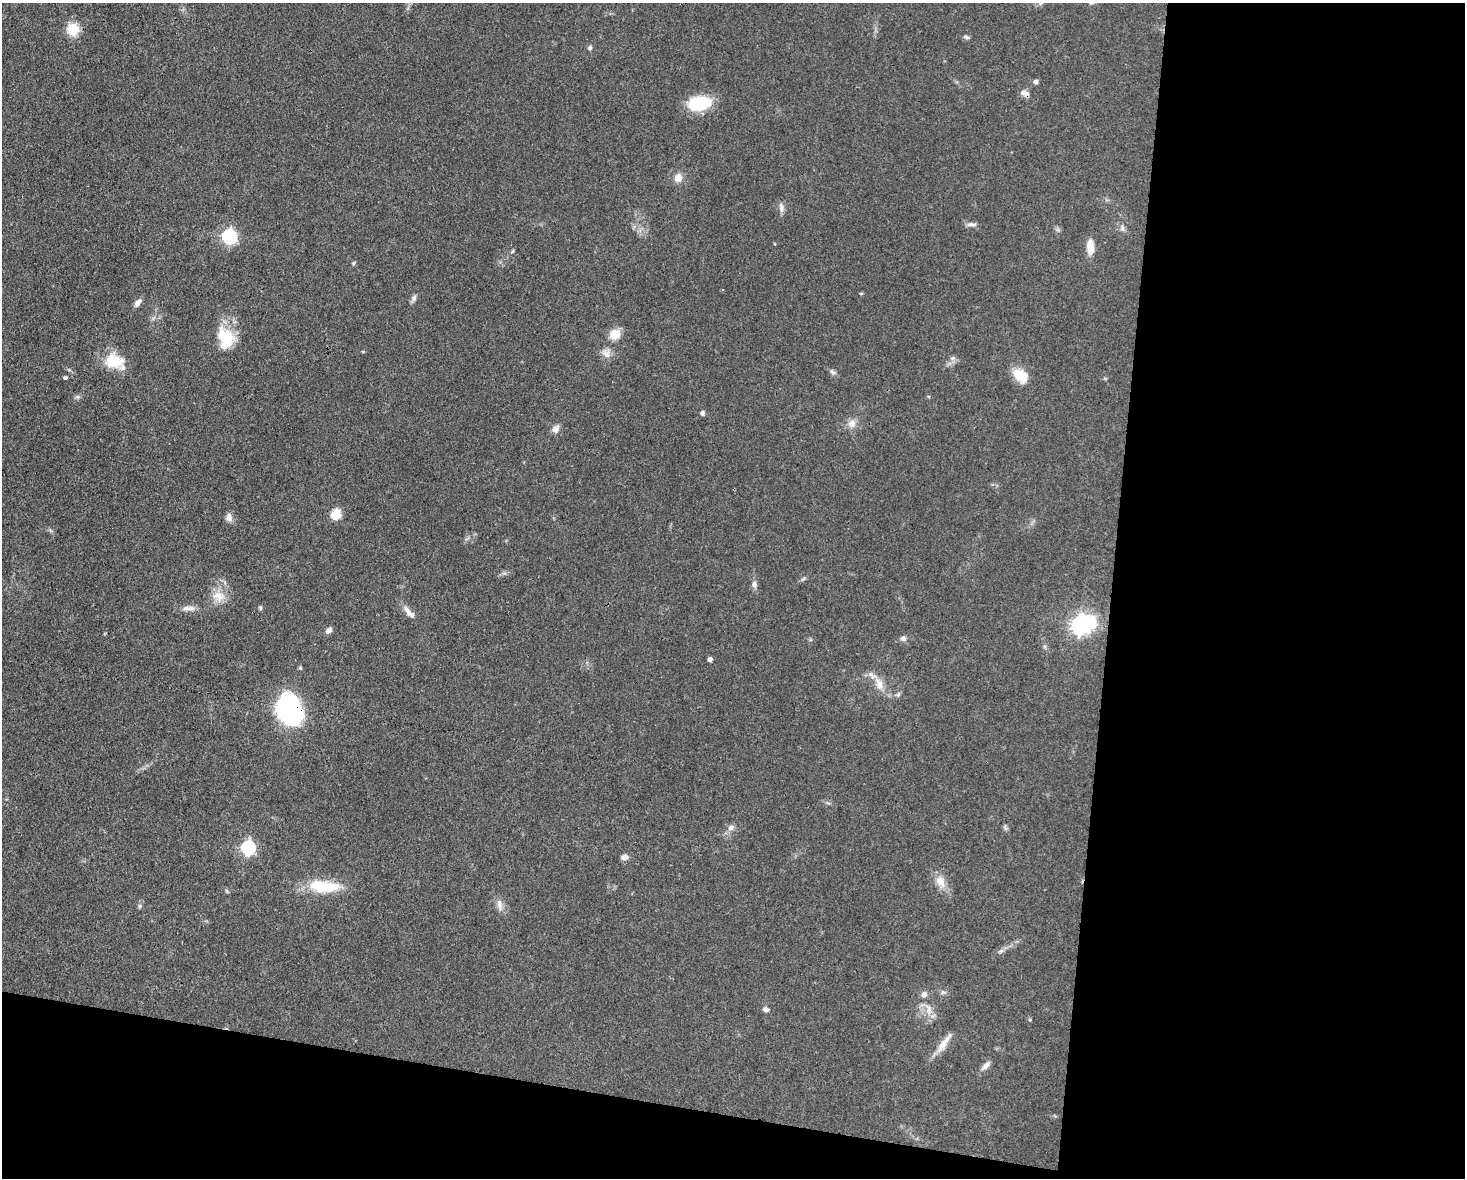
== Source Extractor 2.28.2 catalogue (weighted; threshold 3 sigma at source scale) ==
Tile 12 of 3 x 4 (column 3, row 4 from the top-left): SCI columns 3152-4614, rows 1-1176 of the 4727 x 4704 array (HDU 1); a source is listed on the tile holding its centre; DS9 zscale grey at full resolution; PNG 1467 x 1180 px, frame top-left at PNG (2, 3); no overlay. Shown black and unused: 30% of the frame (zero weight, under 3 of 4 exposures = <1% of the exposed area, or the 3 px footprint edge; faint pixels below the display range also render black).
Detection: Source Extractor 2.28.2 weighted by HDU 2 'WHT'; one run over the whole footprint, this tile lists its part. Background 0.0756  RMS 0.0062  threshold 0.028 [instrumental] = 3 sigma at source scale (4.5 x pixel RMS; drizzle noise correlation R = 1.50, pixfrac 1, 0.05/0.05 arcsec/px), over >= 5 px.
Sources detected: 62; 2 inside a brighter object's white glare — not listed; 1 inside a brighter listed object's ellipse — not listed separately; the other 59 listed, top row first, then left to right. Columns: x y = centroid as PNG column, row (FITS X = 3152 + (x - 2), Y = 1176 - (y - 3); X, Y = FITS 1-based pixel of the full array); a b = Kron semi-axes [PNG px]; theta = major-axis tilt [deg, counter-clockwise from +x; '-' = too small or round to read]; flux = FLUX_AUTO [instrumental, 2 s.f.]
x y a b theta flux
1041 3 7 4 45 1.1
73 29 17 16 - 11
966 37 8 5 -11 1.3
590 48 6 5 - 1.4
1036 82 5 5 - 1.6
1024 93 10 7 -15 3.1
703 102 20 16 -21 21
678 177 9 8 - 5.5
781 208 14 6 -83 2.7
971 224 13 5 -1 2.2
1122 228 9 6 90 1.9
229 237 6 6 - 130
1090 247 18 8 -88 7.6
513 251 6 3 70 0.72
353 263 5 4 - 0.78
861 293 5 3 - 0.62
414 298 10 6 82 1.9
138 302 10 6 50 3.3
615 334 12 11 - 8.6
225 338 28 19 -74 21
606 353 15 11 -80 4.7
953 358 8 6 1 2
114 361 22 16 -17 20
832 372 9 5 -44 1.7
1020 376 20 13 -37 12
65 377 5 4 - 1
702 413 6 5 - 1.5
852 424 10 10 - 4.8
556 429 11 9 60 3.6
336 514 11 10 - 9
229 517 9 7 -87 3.8
803 579 7 4 36 1.1
754 584 8 7 - 2.5
218 596 18 14 -24 9.4
191 608 14 7 0 3.5
260 608 6 5 - 0.89
409 612 20 7 -47 4.7
1081 625 10 8 23 250
329 630 9 6 47 2.3
903 638 8 7 - 1.9
710 659 4 4 - 2.4
300 668 5 4 - 0.82
879 684 19 10 -71 6.9
290 710 21 16 -77 150
731 828 9 7 35 2.7
1005 828 7 4 -71 1.2
248 848 6 6 - 110
624 857 8 6 9 3
940 881 18 12 -59 7.4
323 887 39 15 1 27
499 905 17 6 -82 3.6
140 906 6 5 - 1.1
1001 951 8 6 21 1.7
943 992 7 5 -42 1.4
924 994 8 7 - 2.4
766 1009 8 6 -17 2.1
929 1009 15 7 -80 5.2
943 1044 28 8 53 7.5
986 1066 15 6 44 3
Overlapping masked pixels (flux is a lower limit): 1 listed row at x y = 290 710
Isophote crosses this tile's border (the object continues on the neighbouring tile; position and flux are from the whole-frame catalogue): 1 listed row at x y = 1041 3